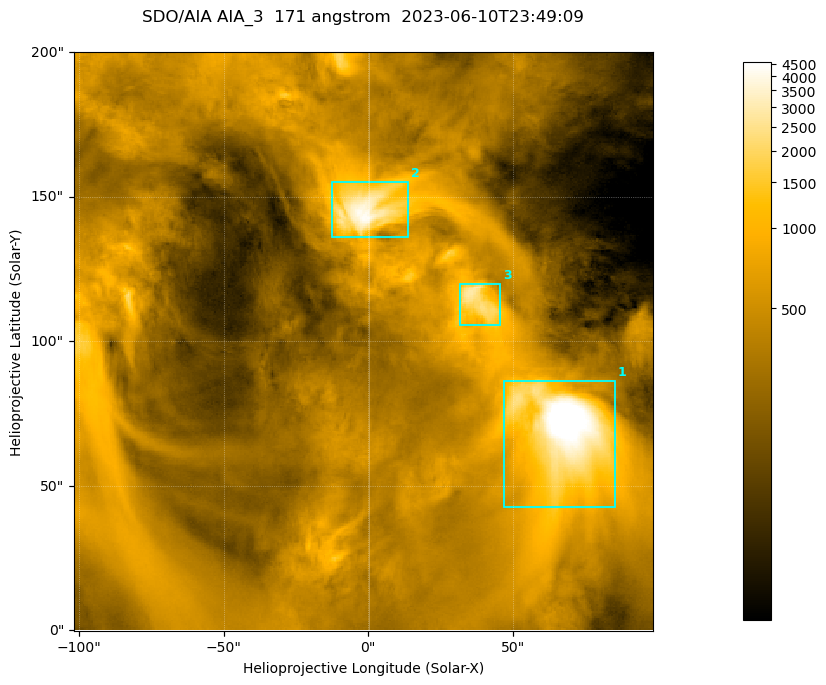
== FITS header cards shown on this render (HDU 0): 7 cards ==
TELESCOP= 'SDO/AIA '
INSTRUME= 'AIA_3   '
WAVELNTH=                  171
WAVEUNIT= 'angstrom'
DATE-OBS= '2023-06-10T23:49:09.351'
CTYPE1  = 'HPLN-TAN'
CTYPE2  = 'HPLT-TAN'

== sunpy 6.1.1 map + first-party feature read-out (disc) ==
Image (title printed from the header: SDO/AIA AIA_3  171 angstrom  2023-06-10T23:49:09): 334 x 334 px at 0.599 arcsec/px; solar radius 945 arcsec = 1577 px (partial field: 1.4% of the solar disc is inside the frame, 100% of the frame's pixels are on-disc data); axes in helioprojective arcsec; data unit not stated in the header (colour bar unlabelled)
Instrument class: DISC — disc imager (sunpy class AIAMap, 171 A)
Bright regions (active regions / flare kernels): reference = the on-disc median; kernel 3 px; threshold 5 sigma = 1095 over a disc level ~357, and >= 1.15x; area >= 111 px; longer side >= 4 px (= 2.4 arcsec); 3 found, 3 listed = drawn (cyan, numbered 1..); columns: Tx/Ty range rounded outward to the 2 arcsec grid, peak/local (2 s.f.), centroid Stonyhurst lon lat
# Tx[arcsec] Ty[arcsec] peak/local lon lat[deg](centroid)
1 46..86 42..86 18 +4 +5
2 -14..14 136..156 12 +0 +9
3 32..46 104..120 8 +2 +7